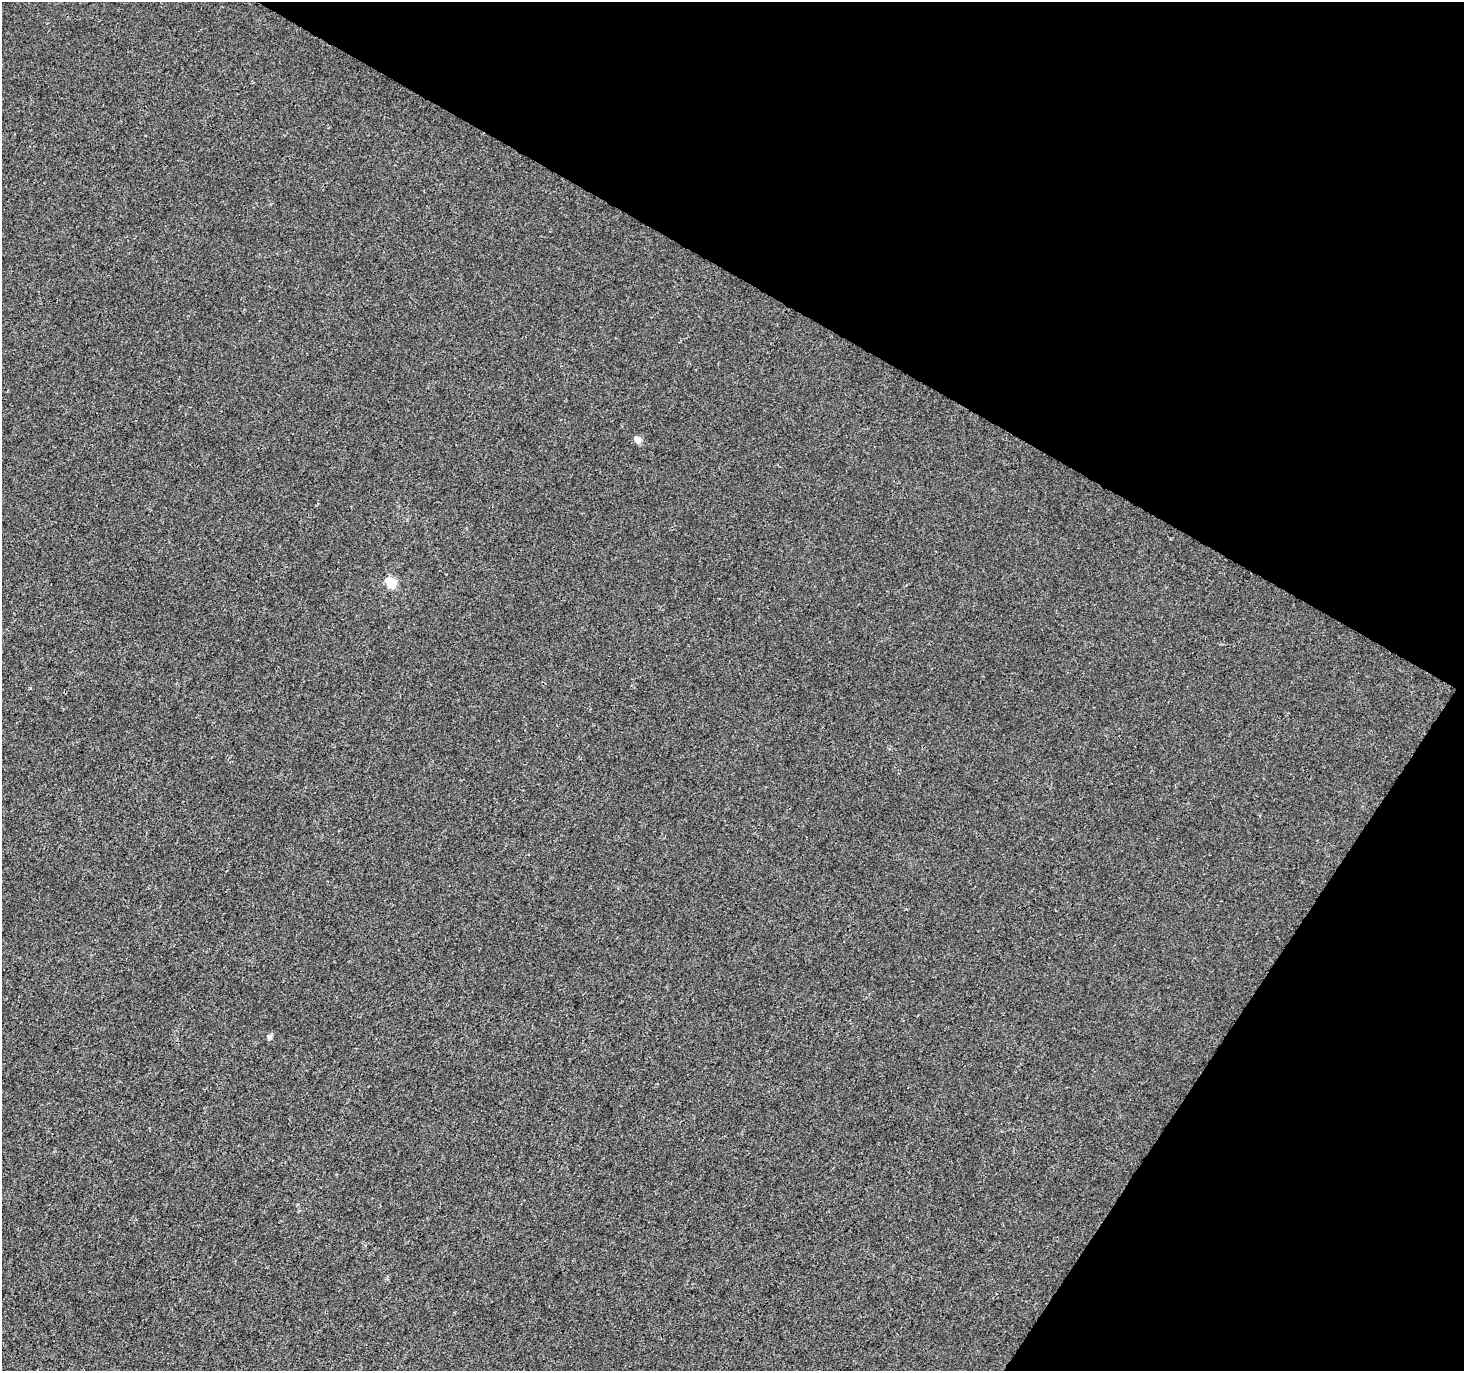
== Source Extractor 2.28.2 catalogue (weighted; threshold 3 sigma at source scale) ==
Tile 8 of 4 x 4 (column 4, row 2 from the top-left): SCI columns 4394-5855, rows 3000-4368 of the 5856 x 5932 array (HDU 1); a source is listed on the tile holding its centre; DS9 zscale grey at full resolution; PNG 1466 x 1373 px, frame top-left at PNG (2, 2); no overlay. Shown black and unused: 29% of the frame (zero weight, under 3 of 4 exposures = <1% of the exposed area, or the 3 px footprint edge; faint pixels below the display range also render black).
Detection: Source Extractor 2.28.2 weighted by HDU 2 'WHT'; one run over the whole footprint, this tile lists its part. Background 0.0017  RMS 0.003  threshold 0.0137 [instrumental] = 3 sigma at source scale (4.5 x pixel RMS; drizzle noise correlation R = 1.50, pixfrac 1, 0.0396/0.0396 arcsec/px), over >= 5 px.
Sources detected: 3; all 3 listed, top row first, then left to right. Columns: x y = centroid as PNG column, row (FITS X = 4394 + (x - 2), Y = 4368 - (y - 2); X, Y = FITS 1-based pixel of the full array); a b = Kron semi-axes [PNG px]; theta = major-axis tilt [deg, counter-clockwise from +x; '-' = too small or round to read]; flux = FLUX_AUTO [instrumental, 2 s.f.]
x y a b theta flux
638 440 9 7 -66 1.5
391 582 6 5 - 20
269 1037 5 5 - 1.2